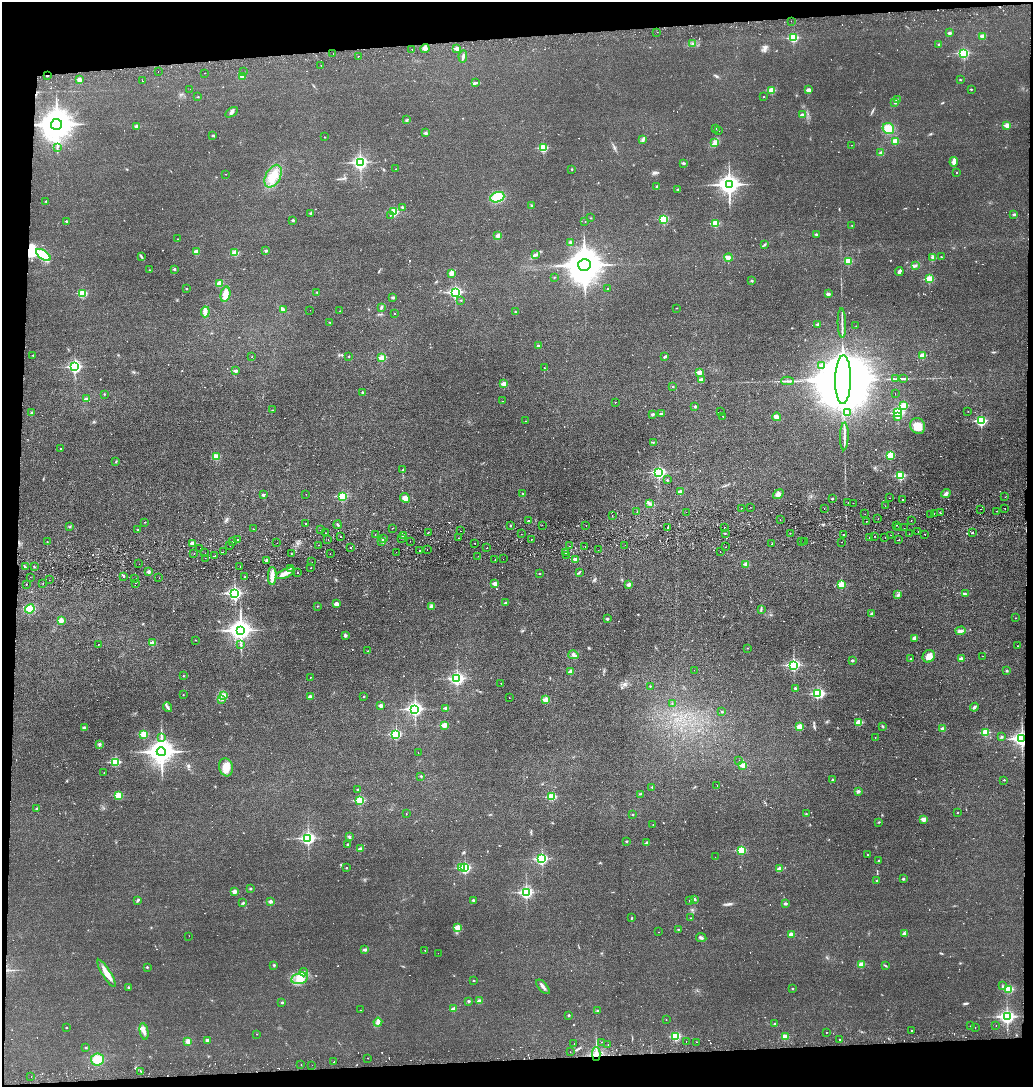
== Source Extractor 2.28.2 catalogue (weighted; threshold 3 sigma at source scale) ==
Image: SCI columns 99-4221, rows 57-4395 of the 4322 x 4453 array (HDU 1 of 3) = the unmasked area's bounding box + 8 px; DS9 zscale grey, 4 x 4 block average (1 PNG px = mean of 4 x 4 image px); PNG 1035 x 1089 px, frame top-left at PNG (2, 2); each listed source drawn as its Kron ellipse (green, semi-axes under 4 px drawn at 4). Shown black and unused: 8% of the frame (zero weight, under 2 of 3 exposures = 3% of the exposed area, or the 3 px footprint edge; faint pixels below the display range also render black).
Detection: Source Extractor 2.28.2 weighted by HDU 2 'WHT'. Background 0.0267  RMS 0.0049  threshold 0.0221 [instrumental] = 3 sigma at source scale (4.5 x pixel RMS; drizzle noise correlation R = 1.50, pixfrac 1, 0.05/0.05 arcsec/px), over >= 5 px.
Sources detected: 805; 4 too faint to see at this stretch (4 x 4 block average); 2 inside a brighter object's white glare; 65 cosmic-ray / hot-pixel residue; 2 long thin detections or spike segments (spike, bleed or trail) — neither listed nor drawn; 11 coinciding with a brighter row at this scale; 4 inside a brighter listed object's ellipse — not listed separately; of the other 717, all 500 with FLUX_AUTO >= 0.986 (the completeness limit of this list) listed and drawn (217 fainter detections not listed), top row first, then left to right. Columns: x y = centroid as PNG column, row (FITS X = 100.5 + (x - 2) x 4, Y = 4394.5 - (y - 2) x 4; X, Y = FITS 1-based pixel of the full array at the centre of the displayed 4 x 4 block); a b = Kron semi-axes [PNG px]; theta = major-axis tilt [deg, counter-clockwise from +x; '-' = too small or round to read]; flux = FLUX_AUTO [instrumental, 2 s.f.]
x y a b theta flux
791 21 2 2 - 11
657 32 2 2 - 1
949 33 2 2 - 17
982 36 2 2 - 21
793 38 2 2 - 190
693 44 2 2 - 1.8
939 44 2 2 - 4.8
425 48 4 4 - 9.9
457 48 2 2 - 27
412 49 2 2 - 2
963 53 3 2 - 290
333 54 2 2 - 1.4
358 56 2 2 - 8.2
463 57 6 2 78 6.2
321 65 2 2 - 3.6
158 72 2 2 - 1.2
244 72 2 2 - 1.1
205 73 2 2 - 1.7
47 76 2 2 - 5.3
242 76 3 3 - 10
79 79 2 2 - 28
960 80 2 2 - 1.8
142 81 2 2 - 3.3
476 83 3 2 - 3
190 89 2 2 - 1.8
971 89 2 2 - 4
771 90 2 2 - 87
808 90 2 2 - 35
198 97 2 2 - 2.6
764 97 2 2 - 1.2
897 100 3 2 - 3.1
895 103 3 3 - 3.8
231 112 7 3 33 7.2
802 115 2 2 - 16
407 120 3 2 - 1.6
57 124 5 5 - 6500
1007 125 2 2 - 53
137 126 2 2 - 29
716 128 2 2 - 2.6
888 129 6 5 - 38
719 131 2 2 - 1.9
425 133 2 2 - 16
213 135 3 2 - 2.4
325 137 2 2 - 1.7
643 139 3 3 - 4.3
895 141 2 2 - 67
715 143 4 3 - 6.4
851 145 2 2 - 1
57 147 2 2 - 1.9
543 148 2 2 - 160
881 153 3 3 - 8.5
360 162 3 2 - 690
954 162 5 2 - 23
683 163 3 2 - 5.7
396 169 2 2 - 1.1
572 169 2 2 - 2.7
957 172 2 2 - 1.6
225 174 2 2 - 1.1
273 176 12 7 61 41
729 185 4 3 - 1800
657 187 2 2 - 3.1
678 189 2 2 - 5.6
497 197 7 5 21 52
46 201 2 2 - 3.2
532 206 3 2 - 5.4
402 207 3 2 - 3.2
394 212 2 2 - 140
311 214 4 3 - 3.6
1014 214 2 2 - 8.7
390 215 2 2 - 1
591 218 2 2 - 1.4
664 219 2 2 - 170
293 220 2 2 - 8.7
66 221 2 2 - 5.4
585 221 2 2 - 1.7
715 223 2 2 - 110
852 225 2 2 - 1.1
498 235 2 2 - 13
817 235 2 2 - 9.6
177 239 2 2 - 1.2
570 242 3 2 - 3.4
764 245 2 2 - 1.5
266 250 2 2 - 11
196 252 2 2 - 57
235 253 4 3 - 18
43 255 8 4 -36 120
535 255 4 2 - 4.5
141 257 3 2 - 2.1
728 257 4 3 - 11
941 257 2 2 - 1.7
933 258 2 2 - 1.8
848 261 2 2 - 95
584 265 6 6 - 7200
915 266 3 2 - 3.2
174 269 2 2 - 8.2
149 270 2 2 - 1.4
899 271 4 3 - 5.8
451 273 4 3 - 14
554 277 2 2 - 1.3
929 279 2 2 - 120
752 281 2 2 - 7.5
219 283 2 2 - 58
187 289 2 2 - 3.9
608 289 2 2 - 1.5
317 292 2 2 - 3.3
455 292 3 2 - 430
82 293 2 2 - 150
225 294 8 4 77 19
828 294 2 2 - 22
393 297 2 2 - 13
461 300 2 2 - 2
381 307 4 2 - 4.6
676 308 2 2 - 1
283 309 3 2 - 3.1
310 310 2 2 - 1.3
340 311 2 2 - 3.3
205 312 5 3 - 9.2
515 312 2 2 - 3.8
394 313 2 2 - 1.7
330 322 3 2 - 1.4
842 323 15 2 -88 12
818 324 2 2 - 9.9
856 326 2 2 - 1.2
538 346 2 2 - 12
33 355 2 2 - 3.2
349 356 2 2 - 3.5
923 356 2 2 - 58
252 357 2 2 - 1.1
665 357 4 2 - 3.5
382 358 2 2 - 81
822 365 3 2 - 19
75 367 3 3 - 440
544 368 2 2 - 2.1
235 371 2 2 - 16
699 372 2 2 - 31
701 379 2 2 - 17
896 379 3 2 - 3.3
903 379 3 2 - 3
843 380 24 8 89 59000
787 381 6 2 -1 6.4
504 384 2 2 - 63
673 386 2 2 - 3.6
362 392 2 2 - 4.5
104 394 2 2 - 2.5
895 394 2 2 - 1.2
86 399 2 2 - 15
502 401 2 2 - 1
615 403 2 2 - 3.3
695 406 2 2 - 8.6
904 406 2 2 - 93
272 410 2 2 - 1.1
968 411 2 2 - 0.99
720 412 2 2 - 1.8
32 413 2 2 - 13
848 413 2 2 - 2.3
898 413 3 2 - 280
652 414 2 2 - 4.4
661 414 2 2 - 13
897 416 2 2 - 19
723 417 2 2 - 1.4
777 417 4 3 - 11
525 421 2 2 - 1
981 421 3 2 - 310
918 426 8 7 - 42
844 436 14 2 88 13
653 442 2 2 - 1.5
61 449 2 2 - 3.7
890 455 2 2 - 130
216 457 2 2 - 88
116 462 3 2 - 2
403 470 2 2 - 2
659 472 3 2 - 420
900 476 2 2 - 210
667 480 2 2 - 3.1
680 492 2 2 - 23
946 493 5 3 - 6
306 494 2 2 - 1.1
523 494 3 2 - 2.6
778 494 5 3 - 11
263 495 2 2 - 9.4
342 496 2 2 - 170
1005 497 2 2 - 2.4
405 498 5 4 - 15
890 498 2 2 - 1.7
832 499 2 2 - 4.2
903 500 2 2 - 1.7
848 502 2 2 - 2.7
650 503 4 2 - 4
853 503 2 2 - 1.5
885 506 2 2 - 1.7
750 507 2 2 - 2
742 508 2 2 - 2.8
824 508 2 2 - 1.5
981 509 2 2 - 1.2
1005 509 2 2 - 1.5
997 511 2 2 - 1.5
637 512 2 2 - 1.3
686 512 2 2 - 1.3
934 513 2 2 - 1.1
940 513 2 2 - 1
865 514 2 2 - 1.4
612 515 2 2 - 4.4
931 515 2 2 - 0.99
780 519 2 2 - 1.3
878 519 2 2 - 1.6
528 521 2 2 - 3.1
866 521 2 2 - 21
911 521 2 2 - 1.2
145 522 2 2 - 1.7
306 524 2 2 - 4.1
338 525 4 2 - 2.7
510 525 2 2 - 2.7
542 525 2 2 - 1.5
586 525 2 2 - 2.2
896 525 2 2 - 6.4
69 527 2 2 - 1.1
668 527 2 2 - 3.9
392 528 2 2 - 2.9
724 528 2 2 - 2.2
899 528 2 2 - 1.4
904 528 2 2 - 1.4
253 529 2 2 - 1.1
138 530 2 2 - 1.2
320 530 2 2 - 1.2
460 531 2 2 - 2.4
429 532 2 2 - 1.2
918 532 2 2 - 1.7
325 533 2 2 - 1.4
725 533 2 2 - 2.6
790 533 2 2 - 1.1
972 533 2 2 - 3.8
521 534 2 2 - 1.1
909 534 2 2 - 1.3
924 534 2 2 - 2.5
375 535 2 2 - 3.2
843 535 2 2 - 2.1
891 535 2 2 - 3.7
341 536 2 2 - 1.6
404 536 2 2 - 15
874 536 2 2 - 5.7
401 538 2 2 - 2.5
459 538 2 2 - 1.4
869 538 2 2 - 1.8
885 538 2 2 - 5.6
384 539 2 2 - 15
531 539 2 2 - 1
238 540 2 2 - 3.3
328 540 2 2 - 1.7
898 540 2 2 - 4.4
233 541 2 2 - 1.2
381 541 2 2 - 9.2
410 541 2 2 - 1.1
47 542 2 2 - 1.4
801 542 2 2 - 2.2
804 542 2 2 - 2
842 542 2 2 - 3.7
192 543 2 2 - 21
277 543 2 2 - 4.3
475 543 2 2 - 1.2
772 544 2 2 - 2.8
319 545 2 2 - 1.1
625 545 2 2 - 1.2
230 546 2 2 - 2.4
569 546 2 2 - 2.8
585 547 2 2 - 1.4
726 547 2 2 - 2.2
351 548 2 2 - 2.3
487 548 2 2 - 2.3
200 549 2 2 - 2.1
427 550 2 2 - 3
598 550 2 2 - 1.7
419 551 2 2 - 2.2
223 552 2 2 - 1.5
396 552 2 2 - 3.2
566 552 2 2 - 2
720 552 2 2 - 1.2
205 553 2 2 - 4.1
291 553 2 2 - 1.3
330 553 2 2 - 1.3
194 554 2 2 - 1.3
566 555 2 2 - 1.8
215 556 2 2 - 3.6
478 556 2 2 - 1.2
205 558 2 2 - 1.1
503 559 2 2 - 1.2
576 559 2 2 - 41
267 560 2 2 - 13
495 560 2 2 - 1.7
312 562 2 2 - 1.2
139 564 2 2 - 2.7
746 564 2 2 - 31
240 566 2 2 - 5
25 567 2 2 - 1.4
34 567 2 2 - 3.3
291 568 2 2 - 4.3
311 568 2 2 - 2.7
149 572 2 2 - 17
297 572 2 2 - 2.2
580 572 3 2 - 2.5
285 573 10 4 24 17
540 574 2 2 - 3.4
123 576 2 2 - 4.3
272 576 9 3 88 23
30 577 2 2 - 3.6
245 577 2 2 - 2.2
135 578 2 2 - 1.5
159 578 2 2 - 1
49 580 2 2 - 1.5
43 583 2 2 - 1.5
135 583 2 2 - 2.1
26 584 2 2 - 3.1
495 584 2 2 - 28
629 585 2 2 - 22
841 585 2 2 - 83
234 593 3 2 - 530
966 594 3 2 - 2.2
898 595 3 2 - 5
505 603 3 2 - 3.2
336 604 2 2 - 30
317 606 2 2 - 1
431 607 3 2 - 3.9
30 609 5 4 - 35
761 609 2 2 - 1.1
872 614 3 2 - 2.1
1016 618 2 2 - 1.1
607 619 2 2 - 11
61 620 2 2 - 42
240 630 4 3 - 2100
961 631 5 3 - 6.7
345 636 2 2 - 7.3
915 638 4 4 - 10
195 640 2 2 - 1.7
152 643 2 2 - 32
98 644 2 2 - 5.3
241 645 3 2 - 2
1018 646 2 2 - 7.8
747 648 2 2 - 1.1
368 651 2 2 - 1
573 655 5 3 - 7.6
929 656 7 6 - 17
983 656 2 2 - 1.1
911 659 2 2 - 2.4
961 659 2 2 - 22
852 660 2 2 - 12
793 665 3 2 - 430
694 670 2 2 - 1.3
1007 671 2 2 - 2.8
571 672 2 2 - 26
183 676 2 2 - 2.5
310 677 2 2 - 2
457 679 3 2 - 510
501 683 2 2 - 33
650 686 2 2 - 2.4
795 688 2 2 - 6.3
183 694 2 2 - 1.2
817 694 2 2 - 220
223 695 4 2 - 4.8
364 696 2 2 - 1.7
310 697 2 2 - 24
509 698 2 2 - 2
222 699 2 2 - 1.9
546 700 2 2 - 68
672 703 2 2 - 1.1
381 706 2 2 - 23
167 707 5 2 - 5.1
974 707 4 3 - 5.4
446 708 2 2 - 22
415 709 3 2 - 690
722 712 2 2 - 4.5
859 722 2 2 - 95
444 725 2 2 - 58
882 726 3 2 - 1.6
800 727 2 2 - 95
84 728 3 3 - 4.4
943 729 3 2 - 3.8
985 732 2 2 - 130
396 734 3 2 - 280
144 735 2 2 - 110
875 737 2 2 - 1
1002 737 2 2 - 2.8
161 738 3 2 - 3.6
1022 739 3 3 - 950
100 744 3 3 - 4.8
161 752 4 4 - 3300
418 752 2 2 - 1.1
739 760 2 2 - 1.1
115 762 2 2 - 200
743 765 2 2 - 41
226 767 9 7 -72 29
104 773 2 2 - 1
421 776 2 2 - 3.7
833 780 2 2 - 6.8
1004 780 2 2 - 2.5
717 786 2 2 - 3.5
652 787 2 2 - 3.5
358 789 2 2 - 3.8
858 791 2 2 - 17
640 794 2 2 - 1.1
119 796 2 2 - 92
552 797 2 2 - 140
360 801 3 2 - 150
37 809 3 2 - 4.9
958 813 2 2 - 2.3
406 814 2 2 - 1.9
806 814 2 2 - 1.4
633 815 2 2 - 3
924 819 2 2 - 42
879 822 3 2 - 2
653 825 2 2 - 1.3
349 837 4 2 - 3.1
308 838 3 2 - 570
626 841 2 2 - 5.7
647 843 2 2 - 13
348 845 3 2 - 3.4
360 849 2 2 - 21
741 850 2 2 - 150
867 855 2 2 - 1.7
715 857 2 2 - 2.6
542 859 3 2 - 380
879 861 2 2 - 4.6
346 868 2 2 - 4
461 868 3 2 - 22
465 868 2 2 - 320
780 869 2 2 - 34
903 879 2 2 - 7.3
876 880 2 2 - 6
250 889 2 2 - 2.9
235 891 2 2 - 30
526 892 3 2 - 430
695 899 2 2 - 4.7
138 900 3 2 - 4.1
473 900 2 2 - 8
270 901 2 2 - 17
690 901 2 2 - 3.1
243 903 3 2 - 3.1
785 904 3 2 - 4.4
631 918 2 2 - 1.5
691 918 2 2 - 1.1
458 927 2 2 - 63
678 929 2 2 - 3.4
659 932 2 2 - 7.6
791 934 2 2 - 31
904 934 3 2 - 9.1
189 936 2 2 - 1.2
701 938 5 2 - 5.1
365 950 3 2 - 7.1
425 950 2 2 - 1.1
438 953 2 2 - 1.2
861 964 2 2 - 71
274 965 3 2 - 2.7
885 966 3 2 - 2
147 967 2 2 - 4.6
304 972 4 3 - 6.5
107 973 16 3 -58 34
299 978 8 5 14 27
474 981 2 2 - 2.2
1003 986 2 2 - 1.3
129 987 2 2 - 2.8
543 987 8 3 -49 9.1
793 989 2 2 - 3.9
1009 989 2 2 - 150
469 1001 3 2 - 3
479 1001 2 2 - 29
282 1002 2 2 - 7
454 1009 2 2 - 28
360 1010 2 2 - 1.1
598 1011 2 2 - 9.2
569 1015 2 2 - 5.7
1007 1017 3 2 - 710
666 1020 2 2 - 1.4
378 1022 4 3 - 6.7
775 1024 2 2 - 6.9
970 1026 2 2 - 1.8
996 1026 2 2 - 2.1
66 1027 2 2 - 2.7
975 1028 2 2 - 3.4
144 1031 8 3 -78 10
911 1031 2 2 - 13
827 1032 2 2 - 2.2
257 1034 2 2 - 1.2
676 1037 2 2 - 190
785 1037 2 2 - 61
207 1040 3 3 - 4.9
840 1040 2 2 - 1.9
188 1041 4 4 - 10
602 1042 2 2 - 2.4
686 1042 2 2 - 1.8
697 1042 2 2 - 1.2
574 1044 2 2 - 2.1
608 1045 2 2 - 6.5
86 1048 2 2 - 5
570 1052 2 2 - 3.2
596 1054 7 2 -88 10
368 1058 2 2 - 1.6
97 1059 6 6 - 40
334 1062 2 2 - 2.8
301 1064 2 2 - 1.4
312 1065 2 2 - 1.1
141 1071 2 2 - 5.4
31 1076 2 2 - 1.4
Overlapping masked pixels (flux is a lower limit): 3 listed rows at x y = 47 76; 1022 739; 596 1054
Diffuse or blended objects may show on this block-average render without a row.